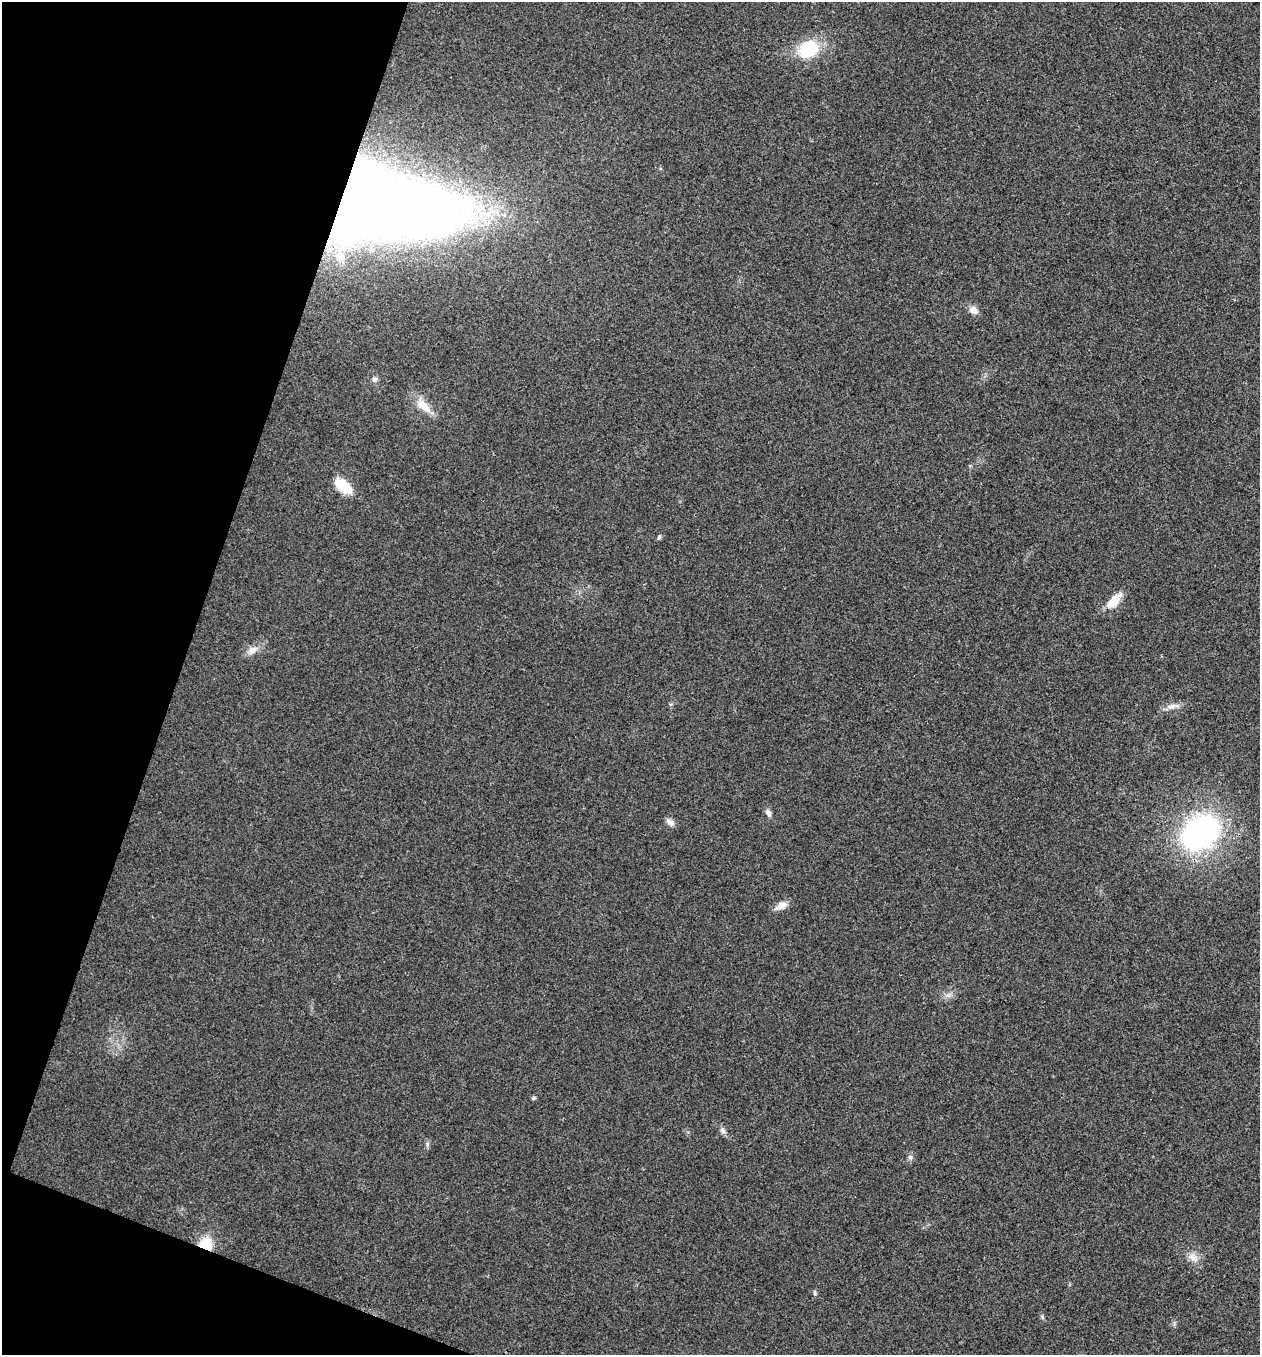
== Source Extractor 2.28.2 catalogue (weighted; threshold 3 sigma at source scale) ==
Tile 9 of 4 x 4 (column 1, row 3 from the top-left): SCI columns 136-1393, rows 1358-2710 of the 5431 x 5418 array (HDU 1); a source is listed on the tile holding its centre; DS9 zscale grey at full resolution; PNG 1262 x 1357 px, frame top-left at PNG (2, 2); no overlay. Shown black and unused: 17% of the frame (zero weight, under 3 of 4 exposures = <1% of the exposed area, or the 3 px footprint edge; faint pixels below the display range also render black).
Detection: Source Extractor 2.28.2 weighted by HDU 2 'WHT'; one run over the whole footprint, this tile lists its part. Background 0.0238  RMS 0.0052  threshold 0.0236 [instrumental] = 3 sigma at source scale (4.5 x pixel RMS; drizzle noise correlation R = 1.50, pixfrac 1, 0.05/0.05 arcsec/px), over >= 5 px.
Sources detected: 23; all 23 listed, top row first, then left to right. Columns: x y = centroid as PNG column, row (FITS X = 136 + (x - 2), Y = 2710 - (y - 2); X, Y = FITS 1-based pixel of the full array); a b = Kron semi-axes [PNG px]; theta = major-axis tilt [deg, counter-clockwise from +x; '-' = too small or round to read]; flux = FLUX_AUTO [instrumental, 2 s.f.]
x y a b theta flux
808 49 18 14 29 27
386 207 129 54 -5 930
340 256 15 8 -47 4.4
973 310 11 9 -36 3.3
375 379 8 7 - 1.4
423 406 24 11 -42 7.5
343 486 21 11 -37 12
659 537 6 5 - 0.86
1114 601 25 11 48 7.6
252 650 14 9 40 3.8
1172 706 10 6 30 2.4
768 813 10 6 -63 2.1
670 822 12 7 -37 2.3
1200 833 34 25 37 130
782 905 14 9 28 3.8
533 1098 6 5 - 0.74
723 1131 10 6 -56 1.9
427 1144 6 5 - 1
910 1157 7 5 44 1.2
204 1245 8 7 - 24
1193 1258 13 8 -20 3.4
815 1292 8 4 -89 0.82
1042 1317 6 4 -70 0.76
Overlapping masked pixels (flux is a lower limit): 2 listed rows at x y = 386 207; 204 1245